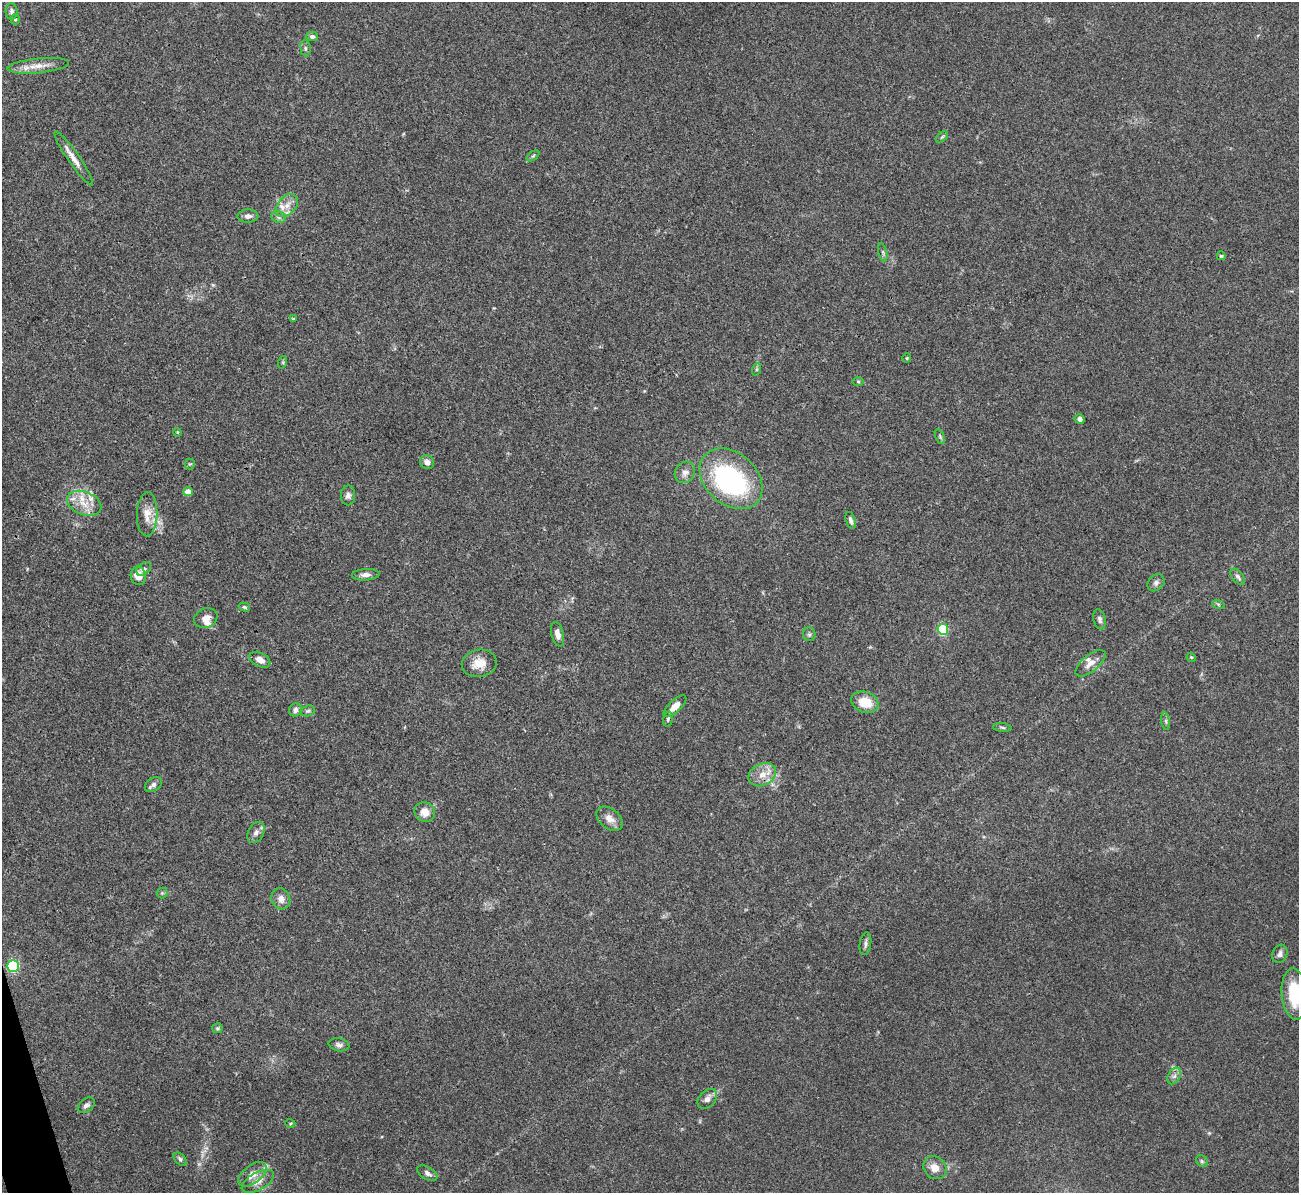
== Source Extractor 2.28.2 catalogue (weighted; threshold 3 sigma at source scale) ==
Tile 7 of 4 x 4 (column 3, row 2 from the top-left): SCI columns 2595-3891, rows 2527-3717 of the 5190 x 5175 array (HDU 1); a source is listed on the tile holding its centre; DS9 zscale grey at full resolution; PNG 1301 x 1195 px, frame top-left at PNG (2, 2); each listed source drawn as its Kron ellipse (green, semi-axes under 4 px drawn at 4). Shown black and unused: <1% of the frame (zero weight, under 3 of 4 exposures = <1% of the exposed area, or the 3 px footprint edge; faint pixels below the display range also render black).
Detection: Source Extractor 2.28.2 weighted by HDU 2 'WHT'; one run over the whole footprint, this tile lists its part. Background 0.0745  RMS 0.0058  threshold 0.0262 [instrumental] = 3 sigma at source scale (4.5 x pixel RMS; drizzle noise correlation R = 1.50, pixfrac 1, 0.05/0.05 arcsec/px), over >= 5 px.
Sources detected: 84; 1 too faint to see at this stretch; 1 inside a brighter object's white glare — neither listed nor drawn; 6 inside a brighter listed object's ellipse — not listed separately; the other 76 listed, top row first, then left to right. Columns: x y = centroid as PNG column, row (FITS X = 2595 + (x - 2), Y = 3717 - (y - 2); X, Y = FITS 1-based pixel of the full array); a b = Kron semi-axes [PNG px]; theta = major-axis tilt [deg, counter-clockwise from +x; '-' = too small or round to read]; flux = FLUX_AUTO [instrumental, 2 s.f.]
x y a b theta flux
12 11 8 6 -88 2
15 19 5 4 - 0.79
312 36 6 4 -1 1.5
305 48 8 5 -84 1.2
38 66 31 7 6 7.3
942 137 7 4 44 0.9
533 156 7 3 37 0.8
74 158 32 6 -55 5.7
287 206 13 9 46 4.9
248 216 10 6 3 2.5
279 217 7 5 -22 1.6
883 252 9 4 -77 1.2
1221 256 4 4 - 1.1
293 319 3 3 - 0.55
907 358 4 4 - 0.63
283 362 6 4 72 0.69
757 369 6 4 71 0.84
858 381 6 4 -1 0.68
1080 419 5 4 - 2
177 432 4 3 - 0.46
940 437 8 4 -64 0.89
427 462 7 7 - 3.1
190 464 5 5 - 0.73
685 472 11 9 53 3.3
731 479 35 25 -42 97
188 492 5 4 - 6.4
348 495 10 7 89 2.2
84 503 18 11 -22 9.3
147 514 22 10 88 7.2
851 520 9 4 -73 1.7
144 569 8 5 39 1.6
366 575 14 6 3 2.8
138 576 9 7 -80 6.9
1238 577 9 5 -49 1.5
1156 583 9 7 44 2
1218 604 6 4 -19 0.83
244 607 6 4 -17 0.92
206 618 12 9 24 4.2
1100 619 10 6 -75 1.7
943 629 5 5 - 34
558 634 12 6 -76 3.5
809 634 7 6 - 1.2
1191 657 5 4 - 0.63
260 660 11 7 -27 3.9
479 663 18 13 10 8
1091 663 18 8 39 4.8
865 702 14 10 -20 12
675 706 14 6 43 5.9
295 710 7 6 - 2
308 711 7 5 20 1.1
668 719 7 4 76 1
1166 721 9 4 -82 1.3
1002 727 9 4 -6 1.1
762 775 14 11 27 6.8
153 785 9 6 35 2
425 812 10 9 - 5.6
610 819 15 10 -39 4.9
256 833 11 7 61 2.7
162 893 5 5 - 0.82
281 899 11 9 -66 3.7
865 944 11 5 82 1.8
1280 954 9 7 70 2.1
13 966 5 5 - 65
1295 994 26 12 -85 24
217 1028 5 5 - 0.92
339 1045 10 6 -10 1.9
1174 1076 9 6 60 2.2
707 1099 11 8 47 3.5
86 1105 9 6 37 2.1
290 1123 5 3 - 0.57
180 1159 8 5 -46 1.4
1202 1161 6 5 - 1.1
935 1168 12 10 -46 5.9
427 1173 11 6 -31 2.1
252 1174 16 9 38 6.5
258 1181 18 9 29 5
Isophote crosses this tile's border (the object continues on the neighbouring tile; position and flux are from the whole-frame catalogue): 1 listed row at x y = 1295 994